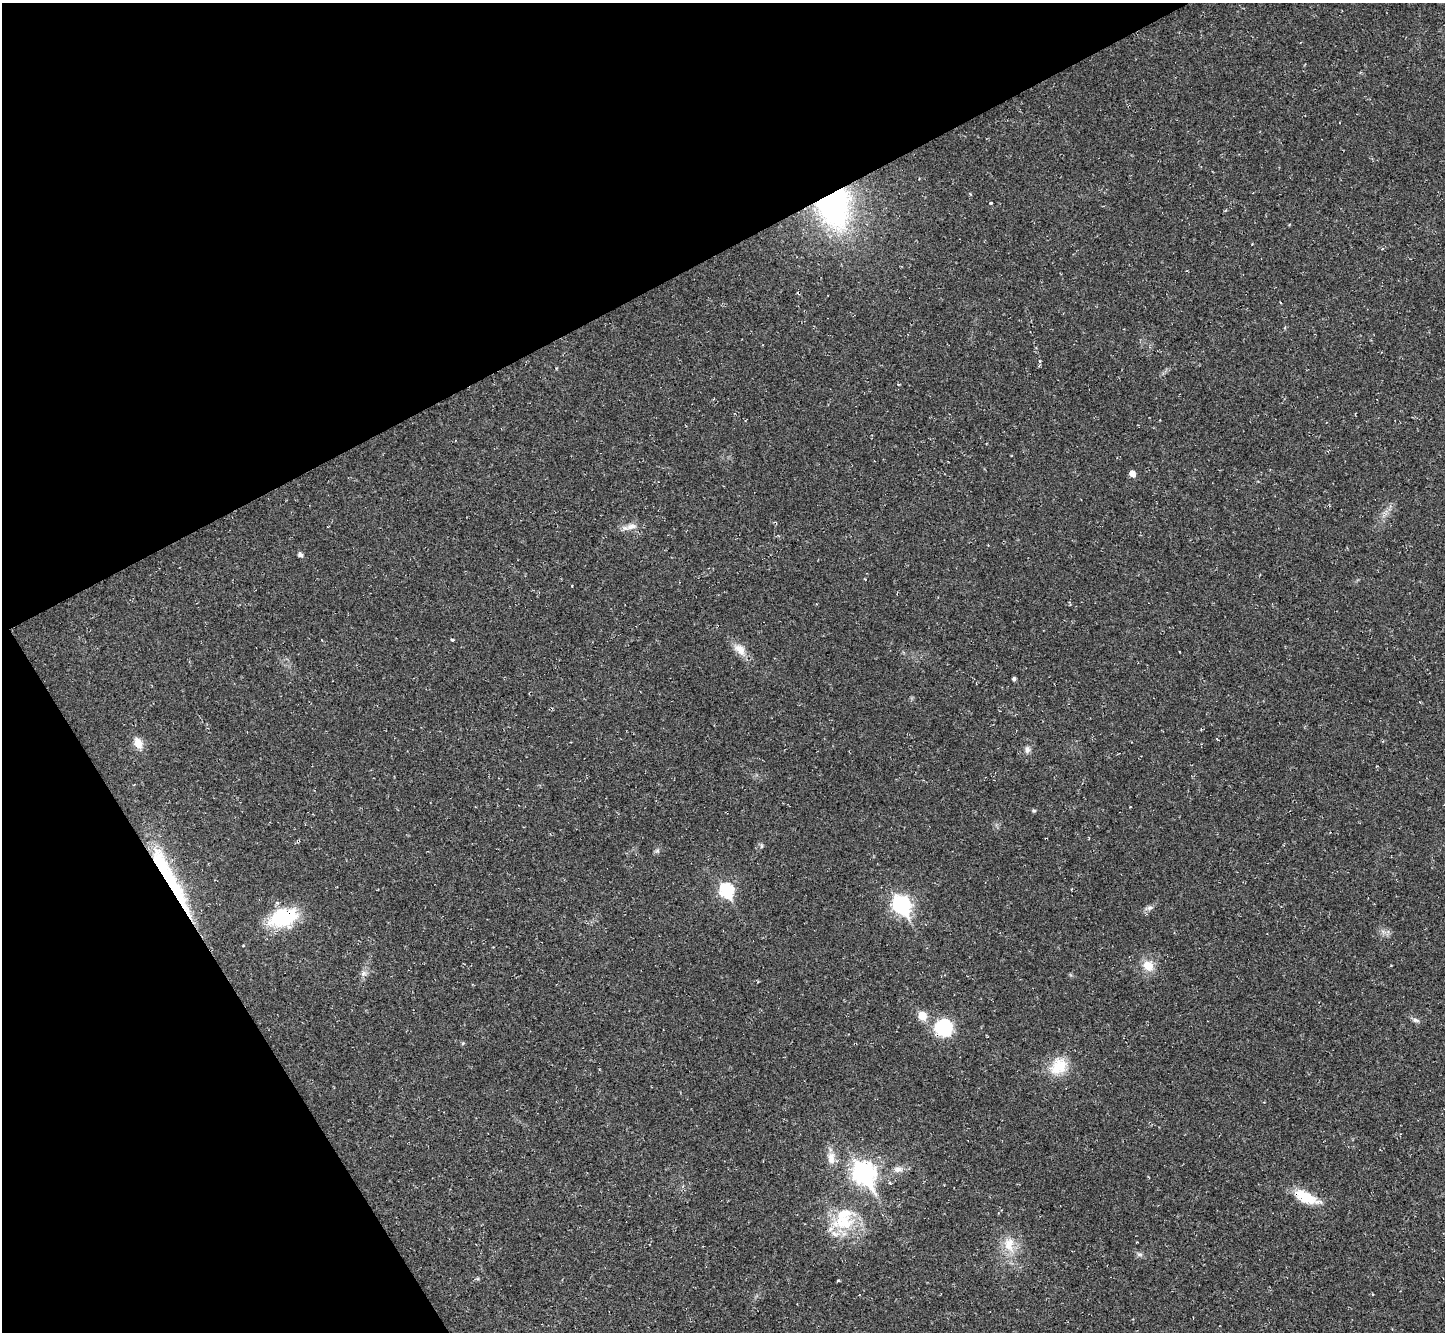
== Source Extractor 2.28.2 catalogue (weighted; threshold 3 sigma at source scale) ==
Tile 5 of 4 x 4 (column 1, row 2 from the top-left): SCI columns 1-1443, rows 2950-4279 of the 5772 x 5763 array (HDU 1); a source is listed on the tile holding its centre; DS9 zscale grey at full resolution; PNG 1447 x 1334 px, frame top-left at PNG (2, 3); no overlay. Shown black and unused: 28% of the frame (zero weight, under 2 of 3 exposures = <1% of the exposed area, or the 3 px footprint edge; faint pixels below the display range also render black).
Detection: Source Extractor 2.28.2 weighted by HDU 2 'WHT'; one run over the whole footprint, this tile lists its part. Background 0.045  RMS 0.0066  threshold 0.0299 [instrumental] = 3 sigma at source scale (4.5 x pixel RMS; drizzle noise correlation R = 1.50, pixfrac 1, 0.05/0.05 arcsec/px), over >= 5 px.
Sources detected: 36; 1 inside a brighter object's white glare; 2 cosmic-ray / hot-pixel residue — not listed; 2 inside a brighter listed object's ellipse — not listed separately; the other 31 listed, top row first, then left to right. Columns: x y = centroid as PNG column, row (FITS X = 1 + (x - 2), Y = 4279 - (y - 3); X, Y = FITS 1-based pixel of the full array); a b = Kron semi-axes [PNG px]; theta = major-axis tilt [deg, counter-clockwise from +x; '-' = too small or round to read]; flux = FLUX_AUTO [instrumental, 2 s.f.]
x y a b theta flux
832 203 34 23 -76 200
1132 474 6 5 - 5.2
631 526 18 7 16 4.7
300 554 5 4 - 2.1
865 579 3 3 - 0.46
452 639 4 3 - 0.84
740 649 19 11 -40 7.2
1014 679 4 4 - 1.5
138 743 13 9 -67 7.4
1027 750 8 7 - 2.3
1130 807 2 2 - 0.57
1034 811 6 3 0 0.81
657 851 7 4 1 1.1
166 875 79 21 -66 72
726 890 8 7 - 74
901 905 9 7 -57 170
1150 908 8 6 20 1.9
283 918 33 20 19 37
1148 966 12 11 - 9.5
363 973 8 7 - 2.4
922 1015 7 6 - 15
1416 1020 10 5 -12 1.9
944 1027 16 15 - 37
1058 1066 25 19 47 17
831 1158 18 10 -87 6.3
898 1169 12 7 9 3.6
864 1173 11 8 -58 340
1306 1197 32 13 -25 19
844 1222 33 20 5 29
1009 1244 19 14 86 12
1140 1254 8 4 -8 1.5
Overlapping masked pixels (flux is a lower limit): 2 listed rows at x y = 832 203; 166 875
Unlisted compact peaks at least as high as the median listed source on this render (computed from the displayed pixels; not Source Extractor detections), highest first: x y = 991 203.